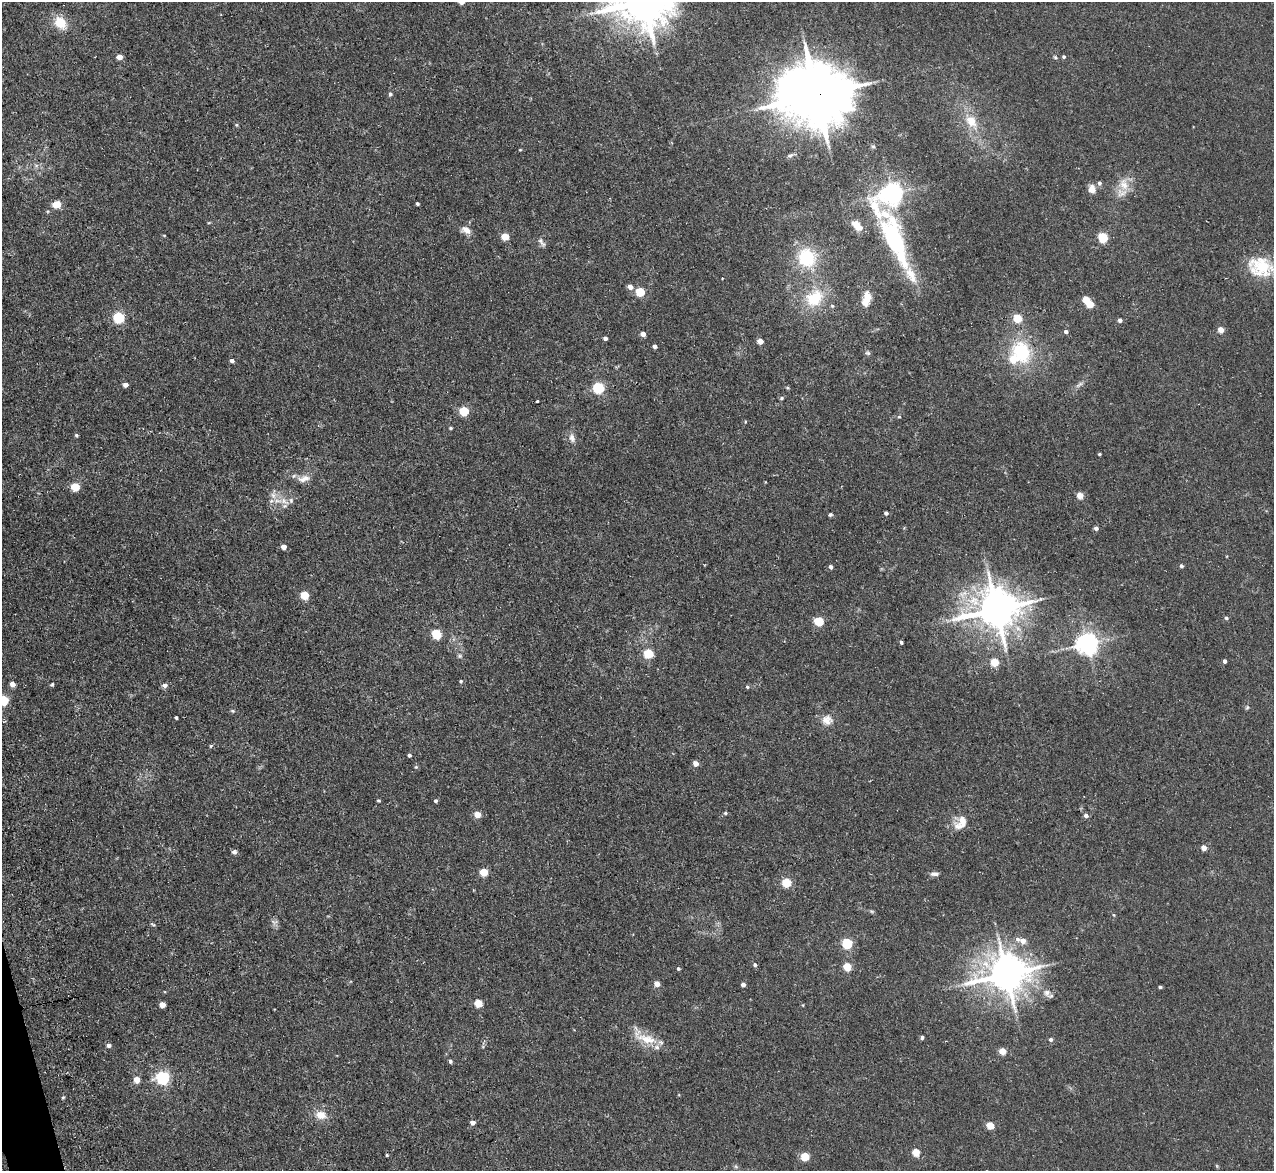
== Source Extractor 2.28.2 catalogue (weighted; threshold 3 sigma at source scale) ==
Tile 7 of 4 x 4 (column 3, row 2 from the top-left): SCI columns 2551-3822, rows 2471-3639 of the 5154 x 5095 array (HDU 1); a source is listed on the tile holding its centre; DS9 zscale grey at full resolution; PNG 1276 x 1173 px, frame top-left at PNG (2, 2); no overlay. Shown black and unused: <1% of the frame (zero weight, under 3 of 5 exposures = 3% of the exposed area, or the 3 px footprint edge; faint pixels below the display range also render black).
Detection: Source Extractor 2.28.2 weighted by HDU 2 'WHT'; one run over the whole footprint, this tile lists its part. Background 0.0273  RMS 0.005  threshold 0.0226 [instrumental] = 3 sigma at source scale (4.5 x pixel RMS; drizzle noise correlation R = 1.50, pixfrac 1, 0.05/0.05 arcsec/px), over >= 5 px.
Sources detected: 143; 1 inside a brighter object's white glare — not listed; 5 inside a brighter listed object's ellipse — not listed separately; the other 137 listed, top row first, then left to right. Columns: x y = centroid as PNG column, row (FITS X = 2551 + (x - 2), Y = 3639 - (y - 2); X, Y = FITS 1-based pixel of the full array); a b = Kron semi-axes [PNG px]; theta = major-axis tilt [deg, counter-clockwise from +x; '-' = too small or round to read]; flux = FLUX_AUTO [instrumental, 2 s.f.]
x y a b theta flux
60 22 15 12 -50 11
119 57 5 4 - 4.1
1055 57 5 4 - 0.67
1064 57 4 4 - 0.82
390 94 5 5 - 1
816 95 21 17 -8 3600
971 121 20 13 -54 9.6
237 125 5 3 - 0.62
873 146 6 5 - 0.79
520 150 5 3 - 0.43
790 156 9 5 28 1.3
36 165 7 4 -19 1.1
1099 183 6 5 - 1.3
1124 184 20 13 -74 7.6
1092 189 9 7 -84 4.1
892 193 7 7 - 360
56 204 6 5 - 14
417 204 4 3 - 0.93
857 226 14 8 -45 6.6
466 230 13 8 -27 3.6
164 235 5 3 - 0.41
505 236 5 5 - 11
1103 237 6 5 - 28
895 240 119 23 -66 71
542 242 14 6 -52 1.7
807 258 20 19 - 26
1260 267 31 24 -14 20
630 287 5 5 - 3
640 292 5 5 - 24
867 297 16 10 -82 6
814 298 26 19 44 20
1086 299 5 4 - 9.5
1090 304 6 4 -33 12
119 317 6 5 - 50
1017 318 5 5 - 20
1120 320 4 4 - 1.7
1221 330 4 4 - 6.9
1066 331 4 4 - 1.5
643 334 4 4 - 3.2
605 338 4 4 - 1.6
760 341 4 4 - 5.1
655 346 4 4 - 1.8
1021 352 25 20 -65 31
868 353 7 5 -15 1
232 360 4 4 - 1.6
1079 384 14 4 38 1.6
125 385 4 4 - 2.7
598 387 5 5 - 53
782 398 5 4 - 0.76
537 401 3 3 - 1.6
464 411 5 5 - 26
899 417 5 4 - 0.58
450 428 4 3 - 0.79
76 435 4 4 - 0.79
572 438 13 7 -79 2.7
1099 454 3 3 - 0.71
304 479 17 8 18 4
75 487 5 5 - 17
1080 495 4 4 - 7.8
278 501 15 6 1 3.7
285 506 8 6 20 1.7
886 513 4 4 - 1.3
830 515 4 4 - 0.93
1096 528 4 4 - 1.7
283 547 5 4 - 2.6
1181 566 5 4 - 1.2
831 567 4 4 - 1.3
304 595 5 5 - 18
1040 599 6 4 71 0.63
996 609 12 11 - 1700
1226 618 5 4 - 0.97
819 621 5 5 - 22
436 634 5 5 - 28
901 642 4 3 - 0.9
1087 643 7 7 - 350
648 653 5 5 - 24
460 656 6 5 - 0.86
1225 661 4 3 - 1.5
994 662 5 5 - 15
461 681 4 4 - 0.73
12 684 4 4 - 3.5
52 685 6 4 8 0.67
165 685 7 5 -10 1.8
747 687 5 4 - 0.64
3 700 5 5 - 37
1247 707 6 4 68 0.71
232 711 6 4 -20 0.7
176 717 3 3 - 0.8
827 720 14 13 - 4.8
211 746 5 4 - 0.67
409 755 4 3 - 1
695 763 5 5 - 3.6
416 767 6 5 - 0.68
379 800 4 3 - 0.62
436 801 4 4 - 1.1
725 813 5 4 - 0.84
477 814 5 4 - 7.4
1086 815 5 4 - 1.8
963 821 16 14 -26 6.1
1204 847 4 4 - 4.5
234 852 6 5 - 1.6
484 872 5 5 - 13
934 874 11 5 -1 1.9
786 882 5 5 - 24
872 911 6 4 17 0.6
1114 915 4 4 - 0.53
274 922 11 5 -6 1.5
153 924 7 3 -10 0.63
1023 941 7 6 - 4.8
847 943 5 5 - 41
755 965 5 4 - 1.1
847 967 5 5 - 14
678 969 4 4 - 0.81
1006 974 12 11 - 1500
657 984 5 4 - 4.6
743 985 4 4 - 1.9
1160 987 3 3 - 0.87
1047 993 11 10 - 3
478 1003 5 5 - 14
162 1005 4 4 - 5.5
803 1005 4 3 - 0.38
922 1037 4 4 - 1.2
646 1039 34 13 -27 12
1051 1039 5 4 - 1.4
108 1045 4 4 - 1.9
1002 1051 5 4 - 8.6
450 1061 4 4 - 1.3
163 1078 6 6 - 98
137 1080 5 4 - 6.9
63 1097 4 4 - 0.63
321 1115 13 10 -14 6
472 1122 4 4 - 2.9
990 1125 5 4 - 12
916 1152 5 5 - 13
387 1155 4 3 - 0.62
805 1156 5 5 - 18
1217 1166 6 4 -71 0.48
Overlapping masked pixels (flux is a lower limit): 1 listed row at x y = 816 95
Isophote crosses this tile's border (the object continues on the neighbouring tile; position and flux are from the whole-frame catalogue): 1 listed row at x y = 3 700